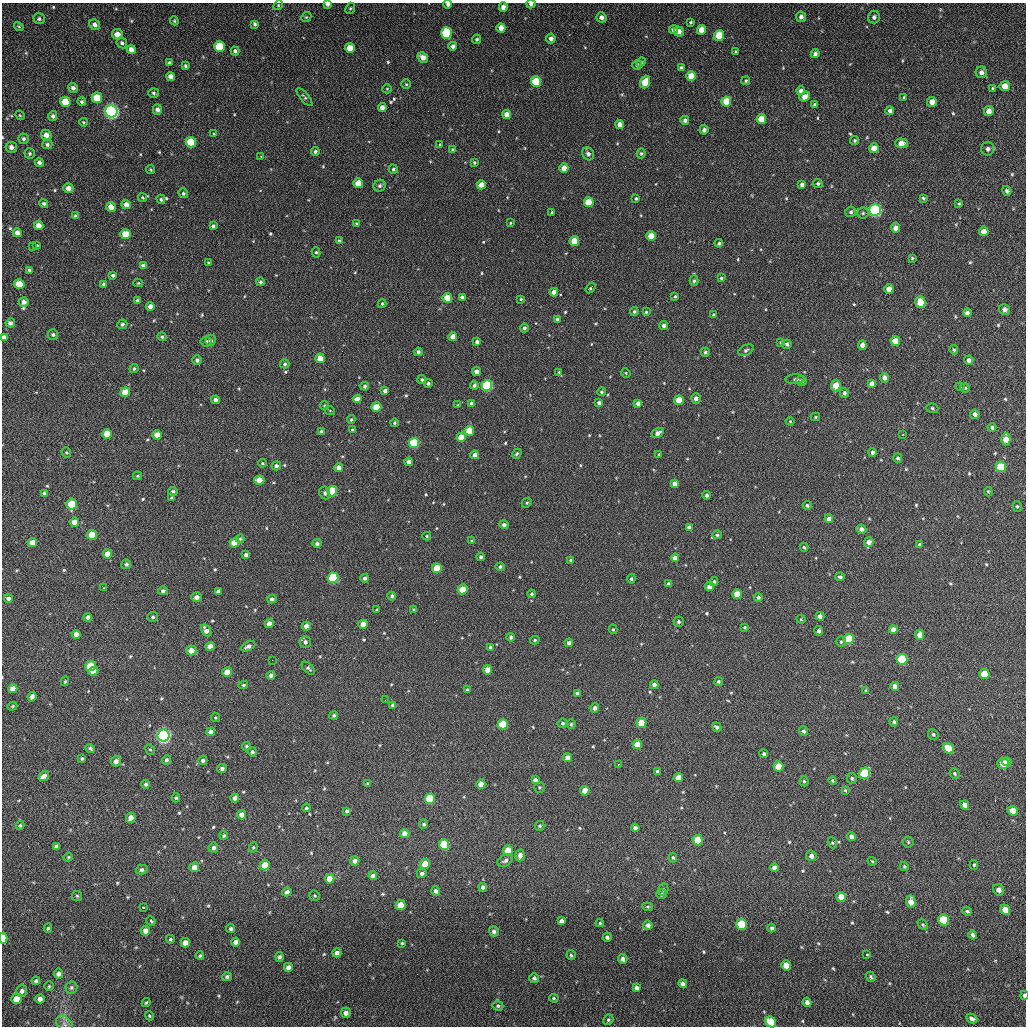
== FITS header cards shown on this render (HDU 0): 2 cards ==
NAXIS1  =                 1024 / length of data axis 1
NAXIS2  =                 1024 / length of data axis 2

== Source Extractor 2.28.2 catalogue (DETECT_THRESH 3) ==
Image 1024 x 1024 px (HDU 0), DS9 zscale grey, 1 PNG px = 1 image px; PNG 1028 x 1028 px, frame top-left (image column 1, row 1024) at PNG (2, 3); each listed source drawn as its Kron ellipse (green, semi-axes under 4 px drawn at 4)
Background 74.7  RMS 11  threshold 32.9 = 3 sigma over >= 5 px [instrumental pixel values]
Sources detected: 630; of the 630, the 500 brightest by FLUX_AUTO listed and drawn (130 fainter detections omitted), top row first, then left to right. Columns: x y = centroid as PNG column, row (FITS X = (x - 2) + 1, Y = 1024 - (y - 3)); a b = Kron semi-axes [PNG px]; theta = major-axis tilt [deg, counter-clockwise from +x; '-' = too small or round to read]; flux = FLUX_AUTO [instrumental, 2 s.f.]
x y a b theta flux
327 4 4 3 - 2600
448 4 4 4 - 1800
531 4 4 4 - 2000
278 5 5 4 - 900
503 7 5 4 - 4500
350 8 6 4 67 1100
306 17 5 4 - 880
601 17 5 5 - 3200
801 17 5 5 - 2700
874 17 6 6 - 2300
39 19 6 5 - 1600
174 21 4 3 - 860
691 22 3 3 - 970
255 24 4 3 - 1400
95 25 6 5 - 2800
19 26 5 3 - 880
501 28 5 4 - 6400
673 30 4 4 - 2700
701 30 5 4 - 9100
679 31 5 5 - 4000
446 33 6 5 - 55000
117 34 5 5 - 5600
719 35 5 5 - 22000
477 39 5 4 - 1300
551 39 5 4 - 2900
122 43 6 5 - 1700
453 46 4 4 - 3000
219 47 5 5 - 31000
350 48 5 5 - 11000
131 49 5 4 - 4900
235 51 4 3 - 1600
736 52 3 3 - 1100
815 54 4 4 - 2300
423 57 6 4 -47 5400
169 62 3 3 - 990
641 62 5 4 - 910
637 65 5 5 - 1800
185 66 4 4 - 1300
681 67 3 3 - 1100
981 72 6 5 - 3100
171 76 4 4 - 3900
691 76 5 5 - 13000
536 81 5 5 - 34000
746 81 5 4 - 970
645 82 6 5 - 13000
406 84 4 4 - 970
1005 86 5 5 - 7500
73 88 5 4 - 2700
993 88 4 3 - 1100
387 89 5 4 - 860
801 91 4 4 - 2600
154 93 5 5 - 1300
304 97 11 4 -50 1500
805 97 6 4 37 6600
97 98 5 5 - 20000
904 98 4 3 - 1000
65 102 5 5 - 15000
82 102 4 4 - 1500
726 102 5 5 - 21000
932 102 5 4 - 6700
815 105 4 3 - 1800
382 108 4 4 - 4900
157 110 5 4 - 2900
111 111 6 6 - 280000
890 111 4 4 - 2600
989 111 5 4 - 4300
507 114 4 4 - 5600
20 115 5 4 - 840
53 116 5 4 - 1800
761 119 5 5 - 12000
685 120 4 4 - 2400
83 122 4 4 - 940
620 124 4 4 - 5200
704 130 5 4 - 2600
214 134 3 3 - 3800
46 135 5 5 - 4200
24 139 5 5 - 1700
855 140 4 4 - 1000
191 142 5 5 - 30000
901 143 6 5 - 8500
47 144 5 4 - 1800
440 145 3 3 - 1100
11 147 6 5 - 3100
874 148 5 4 - 7200
988 149 7 6 - 2300
453 150 4 3 - 1500
315 152 4 4 - 1600
641 153 5 4 - 1300
30 154 5 5 - 1300
588 154 7 5 -56 2600
261 156 3 2 - 890
39 162 4 4 - 2300
474 162 4 3 - 1100
564 168 4 4 - 6100
150 169 5 4 - 960
393 169 5 4 - 1300
358 183 5 5 - 14000
818 183 5 4 - 1400
481 185 4 4 - 7300
802 185 4 4 - 2900
380 186 6 5 - 1900
68 188 5 4 - 4800
1007 191 5 4 - 1700
183 193 5 4 - 1400
142 197 5 4 - 880
636 198 3 3 - 1100
923 198 4 3 - 1000
161 199 5 4 - 1200
589 202 5 5 - 19000
44 203 4 4 - 1400
959 204 4 4 - 930
126 205 5 4 - 5300
111 207 5 4 - 7600
875 210 6 5 - 150000
552 212 3 3 - 850
851 212 5 5 - 1600
863 213 5 5 - 1300
75 216 4 3 - 1100
510 223 4 4 - 880
357 224 4 4 - 1200
39 225 4 4 - 5200
213 226 4 3 - 1700
896 228 5 4 - 4800
984 231 5 4 - 9200
17 233 4 4 - 3900
126 234 5 5 - 16000
651 236 4 4 - 12000
339 241 4 4 - 1500
574 241 5 4 - 16000
719 243 4 3 - 1300
37 245 3 3 - 2300
32 247 3 2 - 960
316 252 5 4 - 1100
912 258 4 4 - 1000
208 263 3 3 - 1000
143 266 4 4 - 2900
29 270 3 3 - 1200
113 275 4 3 - 1400
721 278 4 3 - 980
694 281 5 4 - 1300
260 282 4 4 - 1400
138 283 5 4 - 860
19 284 5 5 - 17000
104 284 4 3 - 1500
590 288 6 3 55 950
889 289 4 4 - 6800
554 292 4 4 - 4900
675 296 4 3 - 1100
462 297 4 4 - 2500
447 298 5 4 - 15000
521 299 3 3 - 890
137 300 4 4 - 1500
24 302 5 4 - 3700
920 302 6 5 - 16000
382 304 4 3 - 1100
150 306 4 4 - 4600
1005 309 5 5 - 3100
634 311 4 4 - 1400
646 312 4 4 - 1000
967 313 4 4 - 3500
713 315 3 3 - 970
557 319 3 3 - 1400
10 323 5 4 - 2800
122 324 5 4 - 1300
664 326 4 4 - 3200
524 328 4 4 - 1800
53 334 5 5 - 1400
4 337 4 4 - 2800
162 337 4 4 - 1300
453 337 4 4 - 6300
211 340 5 5 - 2100
206 341 5 5 - 1300
895 341 5 4 - 10000
477 342 4 4 - 2600
781 342 4 4 - 930
787 344 5 4 - 2000
862 345 4 4 - 4700
746 350 8 5 27 1800
954 350 5 4 - 950
418 352 4 3 - 2000
705 352 5 4 - 1500
320 358 4 4 - 9200
197 360 4 4 - 2100
969 360 4 4 - 3000
285 364 5 4 - 1400
134 369 5 3 - 1000
477 372 4 4 - 4400
559 372 4 4 - 960
626 373 5 4 - 870
884 378 5 4 - 3700
795 379 9 5 1 1800
422 380 4 4 - 1400
801 381 5 4 - 2000
428 383 4 4 - 1600
872 384 4 4 - 5500
474 385 4 4 - 2000
365 386 4 4 - 1700
487 386 5 5 - 82000
836 386 6 4 82 13000
960 387 4 4 - 860
965 388 5 4 - 970
385 391 4 4 - 3000
125 392 5 4 - 13000
601 392 5 4 - 1200
844 393 5 4 - 1900
696 398 5 5 - 3200
357 399 4 4 - 4800
216 400 4 4 - 3100
679 400 5 4 - 14000
472 403 4 4 - 3600
599 403 4 4 - 2600
638 403 4 4 - 3000
324 405 4 4 - 1000
458 405 4 3 - 870
376 407 5 4 - 16000
932 408 6 4 -18 1300
330 411 5 3 - 850
975 414 5 4 - 3100
815 417 4 3 - 920
351 420 4 3 - 980
790 421 4 4 - 1000
394 423 4 4 - 1200
992 427 4 4 - 1600
352 430 4 3 - 1500
321 431 4 3 - 1300
469 431 5 4 - 18000
658 433 6 4 30 3600
107 434 5 5 - 16000
157 435 4 4 - 8400
903 435 3 3 - 1800
461 437 5 4 - 11000
1006 439 6 4 -90 8400
414 443 5 5 - 46000
872 452 4 4 - 2300
66 453 5 4 - 1100
517 454 5 4 - 1300
475 455 4 4 - 3800
659 455 3 3 - 1400
898 458 5 4 - 1700
409 462 4 4 - 4800
262 463 4 3 - 850
276 466 5 4 - 2300
1001 467 5 5 - 24000
339 468 4 4 - 4900
138 476 4 3 - 920
259 480 5 4 - 9900
674 484 4 4 - 4500
173 491 5 4 - 1600
332 491 5 5 - 42000
988 492 4 3 - 890
44 493 4 4 - 1400
325 493 6 5 - 1400
707 495 4 4 - 2000
171 498 4 4 - 850
527 503 5 4 - 1100
72 504 5 5 - 24000
807 505 4 4 - 1500
1017 506 5 4 - 1100
829 519 4 4 - 4500
74 522 5 4 - 6800
504 525 4 4 - 2300
689 527 4 4 - 2300
861 529 5 4 - 3300
92 535 5 4 - 14000
717 535 5 4 - 1300
427 536 4 4 - 880
240 539 4 4 - 970
472 541 4 3 - 1000
32 542 5 4 - 6700
869 542 5 4 - 5000
234 543 5 4 - 12000
317 543 4 4 - 1900
919 545 4 4 - 1500
804 547 4 3 - 1100
107 554 4 4 - 7000
246 555 4 4 - 2400
481 557 4 4 - 2100
675 558 4 4 - 4400
570 560 4 3 - 950
126 564 5 5 - 1800
500 567 4 4 - 1600
437 568 5 5 - 19000
840 577 5 3 - 1500
333 578 5 5 - 60000
365 578 4 4 - 1900
631 579 5 4 - 1400
714 581 4 4 - 1300
669 584 4 3 - 2400
709 587 4 4 - 4400
103 588 3 2 - 1100
462 589 5 4 - 12000
163 591 5 4 - 2000
218 591 4 4 - 2000
532 594 4 4 - 1400
737 594 5 4 - 12000
392 596 4 4 - 1900
197 597 5 4 - 3300
758 597 4 4 - 1800
8 598 4 4 - 2300
272 599 4 4 - 1900
377 610 3 3 - 860
414 610 4 4 - 1100
820 616 4 4 - 2900
88 617 4 4 - 3000
153 617 5 5 - 1300
801 619 4 4 - 860
679 622 5 5 - 1600
269 623 4 4 - 4600
363 624 4 4 - 7200
306 626 4 4 - 4100
744 627 4 4 - 1100
613 629 4 4 - 920
206 630 6 4 -57 4700
893 630 4 4 - 5100
819 631 4 4 - 2400
76 634 4 4 - 5300
920 635 5 4 - 7300
511 637 4 3 - 1800
849 639 5 5 - 32000
535 640 5 4 - 1100
305 642 6 5 - 2500
841 642 5 4 - 1100
569 643 4 4 - 2600
210 646 5 4 - 4700
248 646 8 4 25 3100
491 647 4 4 - 1600
191 650 5 4 - 7100
902 659 5 5 - 39000
272 660 2 2 - 1800
91 666 5 5 - 18000
308 668 8 4 -45 1700
488 670 4 4 - 8000
93 671 5 4 - 7100
227 672 5 4 - 10000
984 674 5 5 - 17000
271 675 4 4 - 2400
65 681 5 3 - 890
718 682 4 4 - 1200
243 685 5 3 - 1100
654 685 4 4 - 3600
895 686 4 4 - 5400
13 689 4 4 - 5400
467 690 4 3 - 1300
866 690 4 4 - 850
578 693 4 4 - 2700
32 697 5 4 - 2800
385 700 3 2 - 860
393 705 4 3 - 1700
12 706 5 4 - 900
595 708 4 4 - 2700
334 715 4 4 - 1400
215 718 4 4 - 860
894 722 4 4 - 1600
562 723 5 5 - 1500
642 723 5 5 - 14000
503 724 5 5 - 22000
571 724 4 4 - 1200
717 727 5 4 - 1800
804 731 5 4 - 1800
211 732 4 4 - 4900
933 734 5 5 - 1400
164 735 6 6 - 280000
637 744 5 4 - 10000
247 746 4 4 - 1300
90 748 5 3 - 1200
948 748 6 5 - 15000
150 750 5 4 - 1100
252 752 4 4 - 1700
764 754 4 4 - 1300
82 758 4 3 - 1000
568 758 4 4 - 6100
166 760 5 4 - 2000
203 760 5 4 - 2000
116 761 5 5 - 3500
1007 762 4 4 - 7700
618 764 3 2 - 930
1003 764 6 5 - 13000
778 766 5 5 - 15000
222 768 5 4 - 2200
657 771 3 3 - 1500
865 773 6 5 - 34000
955 774 5 4 - 1000
44 776 6 4 39 4600
678 778 4 4 - 8400
852 778 5 5 - 1300
535 780 4 4 - 3100
804 781 5 4 - 1100
832 781 4 3 - 1000
368 783 3 3 - 940
146 784 4 4 - 1600
481 784 4 4 - 7400
539 787 5 5 - 1200
845 790 3 3 - 870
585 791 5 4 - 9200
176 798 4 4 - 1000
235 798 4 4 - 3600
430 799 5 5 - 28000
965 805 5 4 - 4800
306 808 4 4 - 1200
347 811 4 3 - 1500
1013 811 5 4 - 9400
242 815 4 4 - 5600
131 818 5 4 - 4800
424 824 4 4 - 1500
20 826 4 3 - 990
540 826 5 5 - 1200
635 828 4 4 - 3600
405 833 4 4 - 6500
224 835 4 4 - 1200
852 837 4 4 - 3500
698 840 5 5 - 21000
908 842 5 5 - 1100
832 843 6 4 -67 1000
444 844 5 5 - 32000
56 846 4 3 - 1500
253 847 5 4 - 980
213 848 5 5 - 2300
508 850 5 5 - 10000
520 855 6 4 85 4100
811 856 5 5 - 3400
68 857 5 4 - 900
673 858 4 3 - 1100
355 861 4 4 - 3000
505 861 8 5 28 2400
872 861 4 3 - 850
425 864 5 5 - 9700
265 865 5 5 - 13000
974 865 5 4 - 840
904 866 4 4 - 1000
194 867 5 4 - 5300
774 868 4 4 - 3400
142 870 6 4 15 2000
422 873 5 5 - 2300
373 876 4 4 - 3500
330 879 5 4 - 8900
483 887 4 4 - 2200
663 890 6 5 - 1500
999 890 6 5 - 4000
436 891 5 4 - 2300
287 892 4 4 - 3000
661 894 5 5 - 1500
77 896 5 5 - 1100
315 896 6 5 - 1100
841 897 5 4 - 9300
911 902 6 5 - 5900
401 905 5 5 - 16000
143 907 3 3 - 1700
648 907 5 3 - 900
1005 910 5 4 - 11000
967 911 5 3 - 1200
944 920 6 5 - 39000
151 921 5 3 - 2900
561 921 4 4 - 3200
600 923 4 4 - 1000
742 924 5 5 - 39000
923 924 6 4 -49 1000
648 925 4 4 - 2800
48 928 4 3 - 1100
772 928 4 4 - 1600
231 929 4 4 - 2000
145 931 5 4 - 4800
494 931 5 4 - 2400
973 935 4 4 - 2100
607 937 5 4 - 1900
3 938 5 4 - 20000
170 939 4 4 - 1100
236 942 4 4 - 3900
185 943 5 4 - 6300
402 943 4 3 - 950
337 953 4 4 - 3300
867 954 3 3 - 2200
571 955 5 4 - 1100
200 956 4 4 - 1100
280 957 5 4 - 1800
623 959 5 4 - 2600
786 965 5 4 - 10000
288 967 4 4 - 4300
58 974 5 4 - 3100
227 977 5 4 - 1700
871 977 5 4 - 1200
534 978 5 4 - 2100
36 981 4 4 - 1700
683 984 4 4 - 2900
49 986 4 4 - 910
71 987 6 6 - 1600
636 988 4 4 - 2600
22 991 6 5 - 2300
1024 995 4 2 - 2400
554 998 5 4 - 890
16 999 5 5 - 7000
40 999 4 4 - 3700
146 1002 4 3 - 930
807 1002 4 4 - 3100
498 1006 5 5 - 1600
346 1013 5 5 - 4100
149 1016 5 4 - 890
972 1019 6 4 -26 2700
608 1020 5 5 - 1300
771 1022 6 5 - 18000
64 1024 10 6 -42 3000
At the frame edge (FLAGS 8, measured only in part): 7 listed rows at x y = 327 4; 448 4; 531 4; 4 337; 3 938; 1024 995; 771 1022
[130 fainter detections neither listed nor drawn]